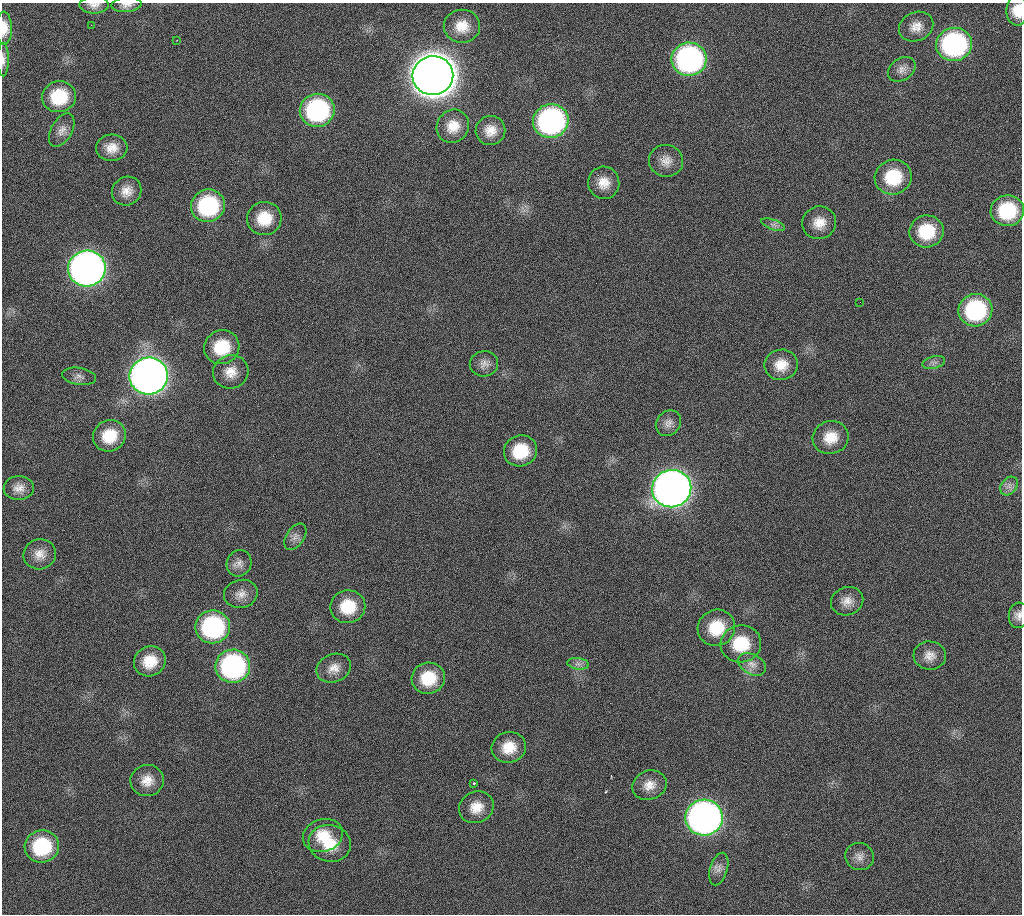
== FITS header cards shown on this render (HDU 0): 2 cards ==
NAXIS1  =                 1020 / length of data axis 1
NAXIS2  =                 912  / length of data axis 2

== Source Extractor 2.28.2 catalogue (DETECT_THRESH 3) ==
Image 1020 x 912 px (HDU 0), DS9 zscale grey, 1 PNG px = 1 image px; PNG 1024 x 916 px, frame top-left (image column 1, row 912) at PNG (2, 3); each listed source drawn as its Kron ellipse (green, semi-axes under 4 px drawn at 4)
Background 330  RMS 18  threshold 54.6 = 3 sigma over >= 5 px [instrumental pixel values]
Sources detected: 75; all 75 listed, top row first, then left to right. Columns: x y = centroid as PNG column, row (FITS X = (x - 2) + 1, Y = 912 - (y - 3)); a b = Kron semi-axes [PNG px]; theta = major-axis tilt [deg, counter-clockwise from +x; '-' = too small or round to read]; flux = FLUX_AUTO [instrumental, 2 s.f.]
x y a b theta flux
94 5 15 8 1 7.5e+03
126 5 15 7 5 7.2e+03
1017 11 15 11 -89 2.2e+04
91 25 2 2 - 5.6e+03
462 26 18 16 1 2.4e+04
916 27 18 14 24 1.6e+04
4 28 16 8 -88 1.7e+04
177 40 2 2 - 5.8e+02
954 44 18 16 7 2.4e+05
689 59 17 16 - 3.4e+05
3 60 17 5 -90 6.0e+03
902 69 15 11 35 9.5e+03
433 75 20 19 - 4.5e+06
59 97 17 15 14 5.5e+04
317 110 17 16 - 1.9e+05
551 121 18 16 19 3.4e+05
453 126 17 16 - 2.2e+04
62 130 18 10 60 1.0e+04
490 130 15 14 - 1.7e+04
112 148 16 13 4 1.7e+04
666 161 17 16 - 1.4e+04
893 177 18 17 - 5.7e+04
604 183 16 15 - 1.9e+04
127 191 15 14 - 1.5e+04
208 206 17 16 - 1.2e+05
1007 211 16 15 - 7.3e+04
264 218 17 16 - 3.5e+04
819 223 17 16 - 2.0e+04
773 225 12 5 -19 5.1e+03
927 231 17 16 - 5.3e+04
87 268 19 18 - 1.0e+06
860 302 2 2 - 9.8e+02
975 310 17 16 - 1.3e+05
222 347 18 16 29 4.8e+04
934 362 11 6 15 5.0e+03
484 364 14 12 10 9.5e+03
781 365 17 15 9 2.2e+04
231 372 18 16 20 1.9e+04
79 376 17 8 -9 6.8e+03
149 376 19 18 - 1.5e+06
668 423 14 11 49 9.4e+03
109 436 17 15 32 3.7e+04
831 437 18 16 15 2.5e+04
521 451 17 15 23 4.7e+04
1009 486 10 7 52 6.3e+03
19 488 15 12 3 1.1e+04
672 489 20 18 20 1.5e+06
295 537 14 9 54 8.0e+03
40 554 16 15 - 1.5e+04
239 563 13 12 - 9.0e+03
241 594 17 14 12 1.3e+04
847 601 16 14 22 1.4e+04
348 607 17 16 - 4.3e+04
1018 615 13 9 83 7.8e+03
213 627 17 16 - 1.7e+05
716 628 19 18 - 4.4e+04
741 644 20 18 8 5.3e+04
930 656 16 14 -6 1.3e+04
150 661 16 14 27 2.9e+04
578 664 11 5 -7 5.3e+03
752 664 15 10 -30 1.0e+04
233 666 17 16 - 2.4e+05
334 668 18 14 22 1.5e+04
428 678 17 15 14 4.3e+04
509 747 17 15 15 2.7e+04
147 781 17 15 16 1.8e+04
474 783 3 3 - 2.7e+03
649 785 17 14 21 1.6e+04
476 807 18 15 28 2.1e+04
704 818 19 18 - 8.6e+05
323 835 20 16 17 3.1e+04
330 843 21 18 -14 3.6e+04
42 846 17 16 - 8.3e+04
859 857 14 13 - 1.0e+04
719 869 17 8 73 9.0e+03
At the frame edge (FLAGS 8, measured only in part): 6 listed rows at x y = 94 5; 126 5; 1017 11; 4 28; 3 60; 1018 615